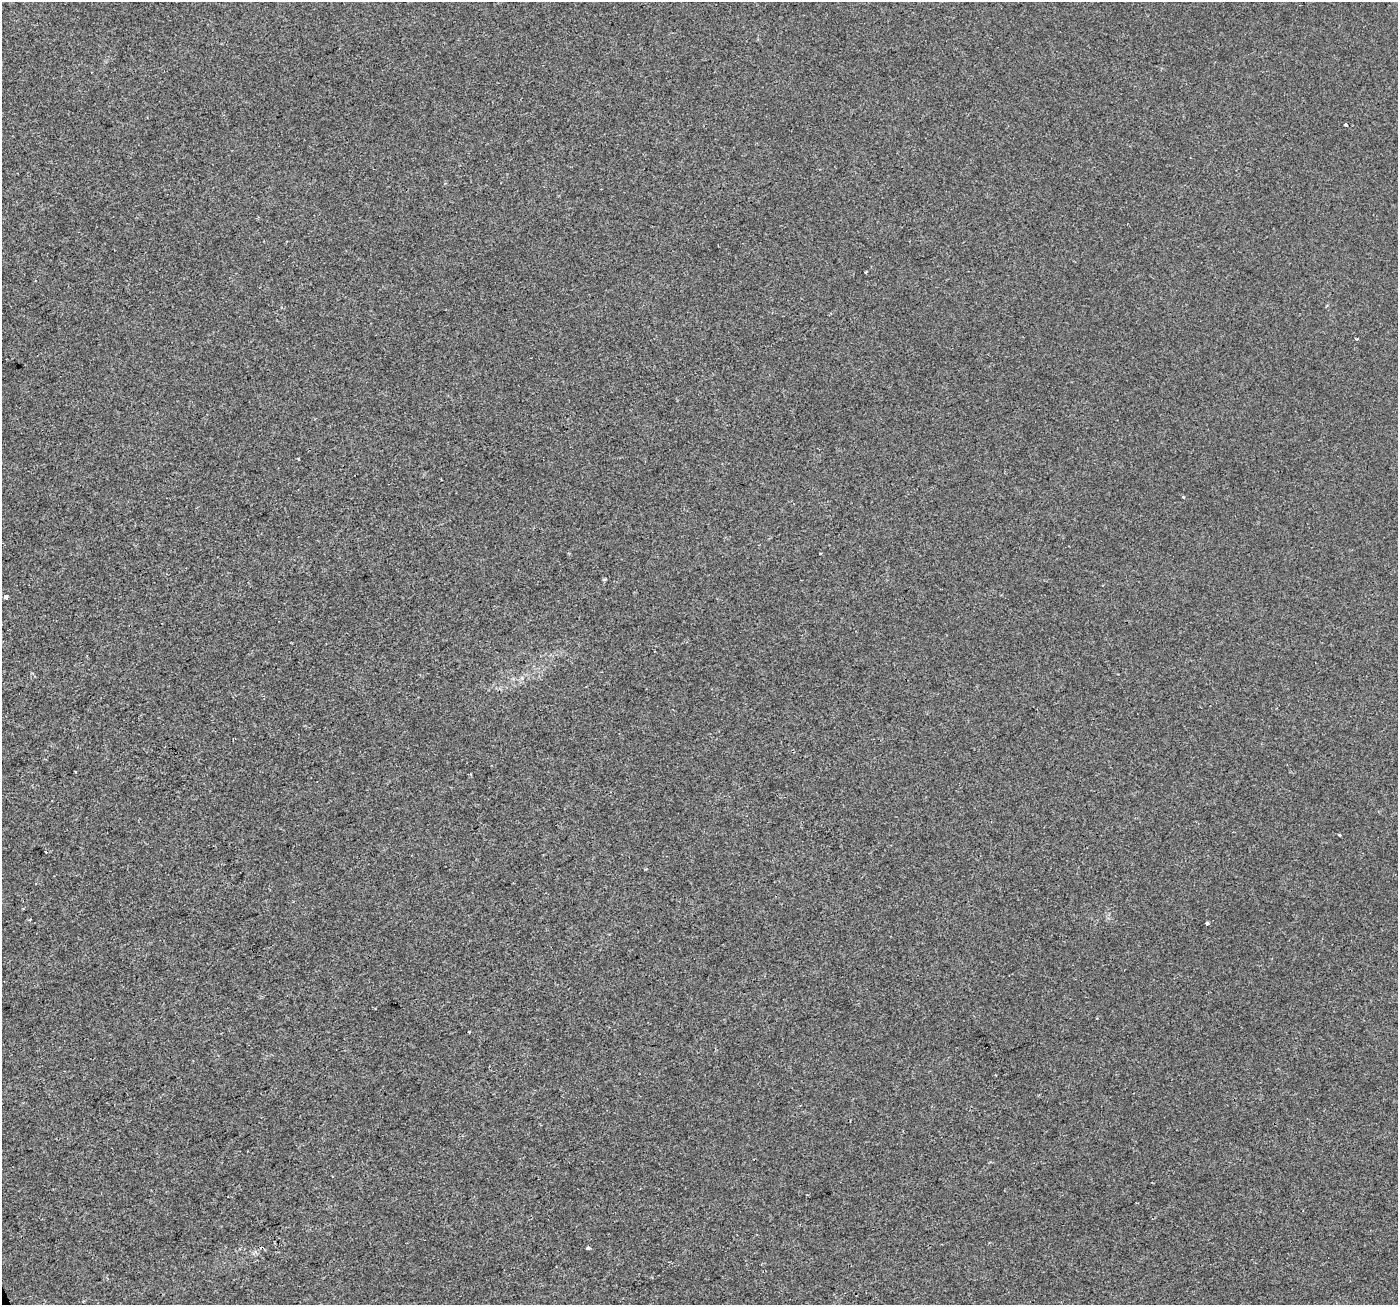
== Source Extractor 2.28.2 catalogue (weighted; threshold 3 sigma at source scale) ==
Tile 7 of 4 x 4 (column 3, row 2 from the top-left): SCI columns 2793-4188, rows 2747-4049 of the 5583 x 5434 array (HDU 1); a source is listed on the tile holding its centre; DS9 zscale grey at full resolution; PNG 1400 x 1307 px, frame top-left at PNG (2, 2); no overlay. Shown black and unused: <1% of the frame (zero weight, under 2 of 3 exposures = <1% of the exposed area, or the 3 px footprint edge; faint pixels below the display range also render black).
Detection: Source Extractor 2.28.2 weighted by HDU 2 'WHT'; one run over the whole footprint, this tile lists its part. Background -2.91e-04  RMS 0.0028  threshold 0.0126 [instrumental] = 3 sigma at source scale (4.5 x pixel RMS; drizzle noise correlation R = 1.50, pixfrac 1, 0.0396/0.0396 arcsec/px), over >= 5 px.
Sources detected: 14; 1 cosmic-ray / hot-pixel residue — not listed; the other 13 listed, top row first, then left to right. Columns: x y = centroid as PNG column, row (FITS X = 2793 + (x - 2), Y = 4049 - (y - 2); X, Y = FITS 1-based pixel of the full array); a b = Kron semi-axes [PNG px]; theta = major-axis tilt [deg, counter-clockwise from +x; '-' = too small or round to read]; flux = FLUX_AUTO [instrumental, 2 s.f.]
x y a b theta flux
1346 125 4 3 - 0.9
866 272 3 3 - 0.64
1356 339 3 3 - 0.68
298 459 3 3 - 0.8
1184 497 3 3 - 0.26
6 597 4 3 - 11
32 673 4 4 - 0.33
75 771 3 2 - 0.28
1339 835 3 3 - 1
46 852 3 2 - 0.23
1207 923 3 3 - 0.97
469 1032 3 3 - 0.49
588 1248 3 3 - 1.8
Unlisted compact peaks at least as high as the median listed source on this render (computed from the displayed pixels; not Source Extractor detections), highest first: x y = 605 579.